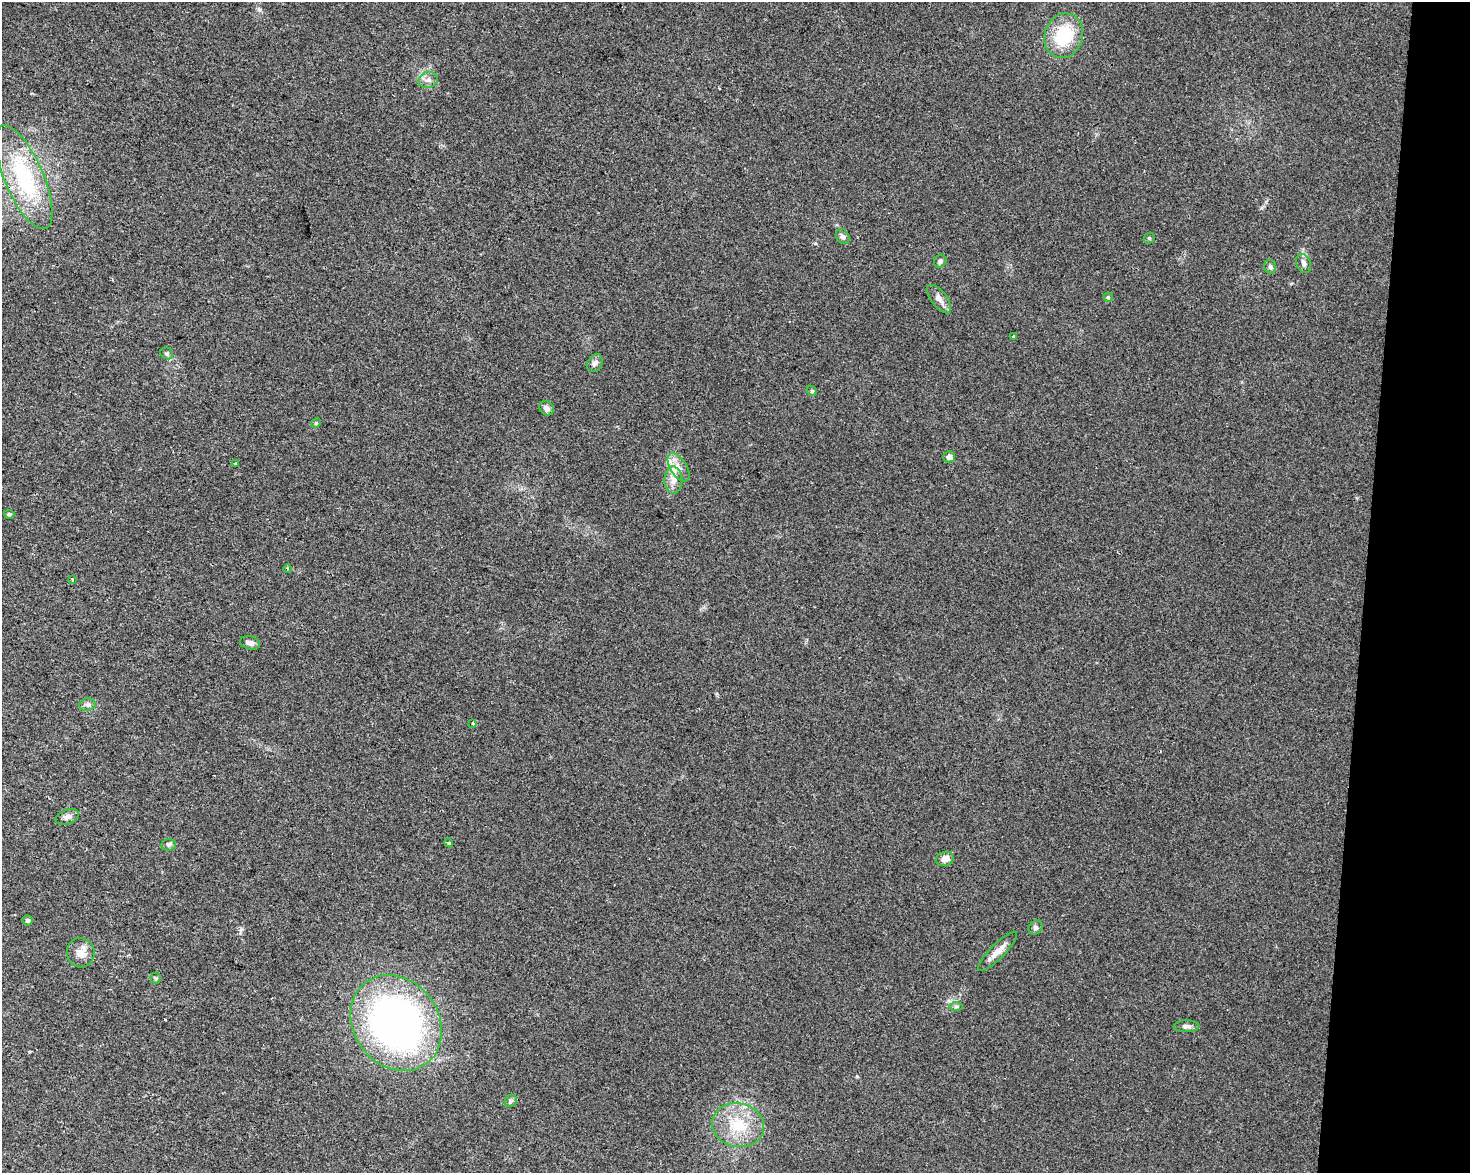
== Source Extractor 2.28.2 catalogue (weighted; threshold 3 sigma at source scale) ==
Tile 6 of 3 x 4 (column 3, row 2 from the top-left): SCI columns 3221-4688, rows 2343-3513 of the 4915 x 4692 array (HDU 1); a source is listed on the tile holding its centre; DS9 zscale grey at full resolution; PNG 1472 x 1175 px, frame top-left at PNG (2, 2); each listed source drawn as its Kron ellipse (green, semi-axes under 4 px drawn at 4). Shown black and unused: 7% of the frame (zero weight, under 2 of 3 exposures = <1% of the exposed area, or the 3 px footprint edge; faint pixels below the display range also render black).
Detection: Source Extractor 2.28.2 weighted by HDU 2 'WHT'; one run over the whole footprint, this tile lists its part. Background 0.0211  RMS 0.0045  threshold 0.0201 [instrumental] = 3 sigma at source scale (4.5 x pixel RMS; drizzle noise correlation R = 1.50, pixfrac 1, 0.0396/0.0396 arcsec/px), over >= 5 px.
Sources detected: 42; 1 cosmic-ray / hot-pixel residue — neither listed nor drawn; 1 inside a brighter listed object's ellipse — not listed separately; the other 40 listed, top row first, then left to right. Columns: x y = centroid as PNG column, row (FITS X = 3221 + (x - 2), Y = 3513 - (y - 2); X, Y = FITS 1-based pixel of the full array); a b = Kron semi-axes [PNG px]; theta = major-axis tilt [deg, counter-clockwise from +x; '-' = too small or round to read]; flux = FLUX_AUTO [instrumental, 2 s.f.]
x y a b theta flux
1064 36 23 19 72 22
428 80 9 8 - 2.3
24 177 56 19 -67 44
843 237 8 6 -54 1.7
1149 238 6 5 - 0.67
940 261 7 6 - 1.3
1304 263 10 7 -67 1.6
1270 267 7 6 - 1.1
1108 297 4 4 - 0.6
939 299 17 8 -52 3
1014 337 3 3 - 2.1
167 353 6 5 - 0.76
595 363 9 7 55 1.8
812 391 6 4 -46 0.55
547 408 8 6 -43 2.2
316 423 5 4 - 0.53
949 457 6 5 - 2.3
236 463 3 3 - 1.1
679 467 16 8 -58 3.8
673 480 13 9 -89 3.8
9 514 5 4 - 0.8
288 569 4 3 - 0.52
72 580 4 3 - 0.73
250 643 10 6 -15 1.9
88 705 8 6 15 1.3
473 723 3 3 - 0.68
67 817 12 7 22 2.2
449 843 4 3 - 0.46
169 845 7 6 - 1.1
945 859 9 7 19 3
27 920 5 5 - 1.2
1036 928 8 6 49 1.1
998 951 27 7 45 4.4
81 953 14 14 - 4.3
156 978 5 5 - 0.69
956 1006 6 4 1 0.79
396 1023 51 42 -53 210
1187 1026 13 6 0 1.7
511 1101 7 5 46 0.91
738 1125 26 22 -13 17